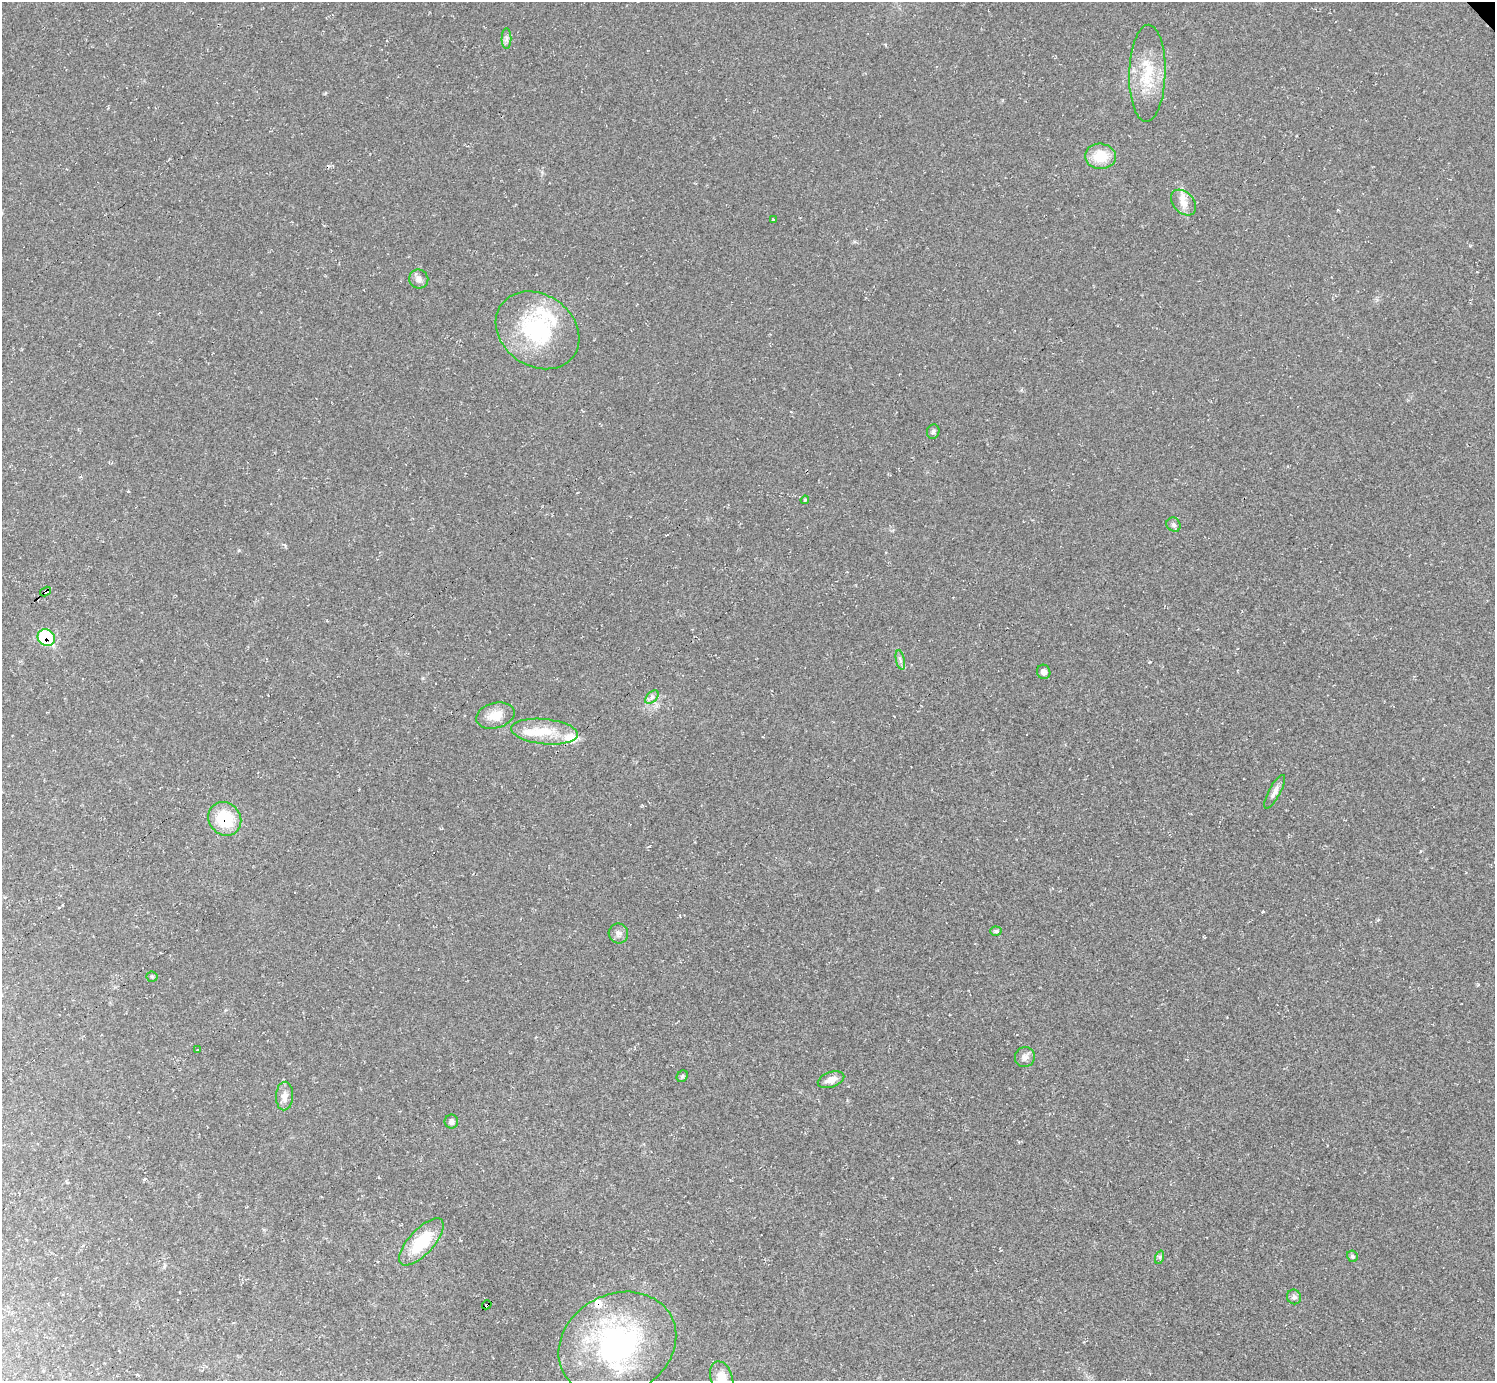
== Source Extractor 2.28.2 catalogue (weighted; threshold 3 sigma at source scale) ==
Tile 7 of 4 x 4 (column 3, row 2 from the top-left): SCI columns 2986-4478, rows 3056-4434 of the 5970 x 5968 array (HDU 1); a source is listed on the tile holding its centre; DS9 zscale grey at full resolution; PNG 1497 x 1383 px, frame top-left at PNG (2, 2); each listed source drawn as its Kron ellipse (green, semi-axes under 4 px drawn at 4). Shown black and unused: <1% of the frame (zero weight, under 2 of 3 exposures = <1% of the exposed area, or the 3 px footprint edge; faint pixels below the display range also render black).
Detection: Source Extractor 2.28.2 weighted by HDU 2 'WHT'; one run over the whole footprint, this tile lists its part. Background 0.0355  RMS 0.0063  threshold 0.0283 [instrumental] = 3 sigma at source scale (4.5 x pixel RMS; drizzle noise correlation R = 1.50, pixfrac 1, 0.05/0.05 arcsec/px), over >= 5 px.
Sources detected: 45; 5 cosmic-ray / hot-pixel residue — neither listed nor drawn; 5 inside a brighter listed object's ellipse — not listed separately; the other 35 listed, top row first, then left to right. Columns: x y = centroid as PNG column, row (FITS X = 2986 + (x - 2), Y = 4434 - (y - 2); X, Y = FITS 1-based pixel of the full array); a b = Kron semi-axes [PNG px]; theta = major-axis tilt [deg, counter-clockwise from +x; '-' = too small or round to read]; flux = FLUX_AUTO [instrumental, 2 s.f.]
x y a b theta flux
506 38 10 5 90 1.9
1147 73 48 18 88 26
1100 156 15 12 -5 16
1183 202 15 10 -47 6.2
773 220 3 3 - 1.4
419 279 10 9 - 3
538 330 44 35 -36 64
933 431 7 6 - 1.5
805 500 4 3 - 0.65
1174 525 7 6 - 1.6
45 592 6 3 31 50
46 638 9 8 - 37
900 660 10 4 -77 1.7
1044 672 7 6 - 3
652 697 8 5 45 1.9
495 716 19 12 14 9.4
545 732 33 12 -6 17
1275 792 19 5 62 3.3
225 819 17 15 -51 26
996 931 5 4 - 1.6
618 933 10 10 - 2.9
152 977 5 5 - 0.97
198 1050 3 3 - 0.66
1025 1057 10 10 - 2.9
682 1076 6 5 - 1.1
831 1080 14 7 19 5.5
284 1096 14 8 88 5
451 1122 7 6 - 2.4
421 1242 30 12 47 28
1352 1256 6 5 - 1.5
1160 1257 7 4 72 1.2
1294 1297 7 6 - 1.8
487 1305 5 3 - 84
617 1344 61 50 28 140
722 1378 18 11 -72 10
Overlapping masked pixels (flux is a lower limit): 4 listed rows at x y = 45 592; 46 638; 225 819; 487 1305
Isophote crosses this tile's border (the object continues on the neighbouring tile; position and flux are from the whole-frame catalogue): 1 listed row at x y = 722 1378